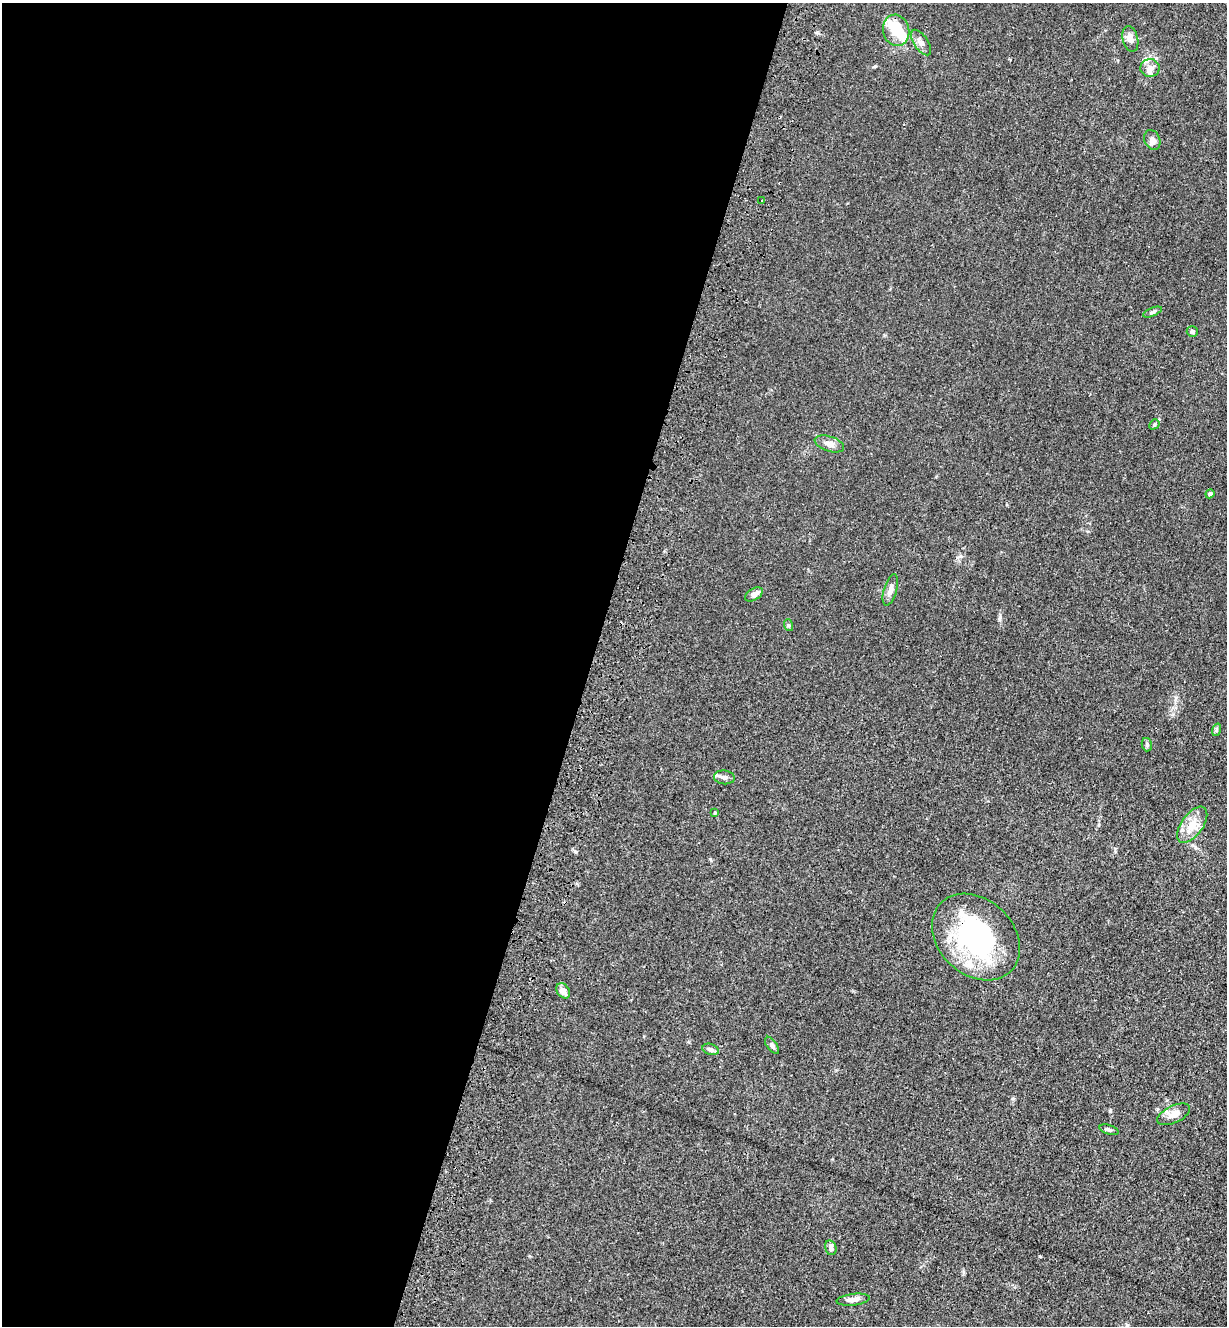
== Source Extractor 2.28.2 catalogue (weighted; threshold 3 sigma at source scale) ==
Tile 5 of 4 x 4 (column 1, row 2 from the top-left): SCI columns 230-1454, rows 2683-4006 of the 5485 x 5364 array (HDU 1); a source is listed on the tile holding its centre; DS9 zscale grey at full resolution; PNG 1229 x 1328 px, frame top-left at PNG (2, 3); each listed source drawn as its Kron ellipse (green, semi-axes under 4 px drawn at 4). Shown black and unused: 48% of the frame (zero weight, under 3 of 4 exposures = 5% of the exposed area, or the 3 px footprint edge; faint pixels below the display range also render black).
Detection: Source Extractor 2.28.2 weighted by HDU 2 'WHT'; one run over the whole footprint, this tile lists its part. Background 0.0365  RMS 0.0045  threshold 0.0201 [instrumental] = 3 sigma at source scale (4.5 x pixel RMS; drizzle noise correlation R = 1.50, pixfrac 1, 0.05/0.05 arcsec/px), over >= 5 px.
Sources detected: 32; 3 inside a brighter object's white glare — neither listed nor drawn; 2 inside a brighter listed object's ellipse — not listed separately; the other 27 listed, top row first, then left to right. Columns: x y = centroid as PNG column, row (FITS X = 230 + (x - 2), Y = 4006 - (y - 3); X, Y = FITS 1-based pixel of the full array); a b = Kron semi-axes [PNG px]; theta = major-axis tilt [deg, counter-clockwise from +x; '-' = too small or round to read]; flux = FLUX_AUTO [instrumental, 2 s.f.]
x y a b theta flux
896 30 16 13 -75 12
1130 39 13 7 -76 2.8
921 43 15 7 -56 2.3
1150 68 9 9 - 2.2
1152 140 10 8 -66 1.9
762 201 3 3 - 0.34
1152 312 10 3 22 0.85
1192 331 5 5 - 0.89
1154 424 5 4 - 0.71
829 444 15 7 -18 2.9
1210 494 5 4 - 1.1
890 590 16 6 74 2.5
754 594 10 5 32 2.4
788 625 6 4 -71 0.65
1216 730 6 4 72 0.68
1147 745 7 5 -76 0.88
724 777 10 6 -7 1.9
715 813 4 3 - 0.43
1192 825 21 10 54 6.2
976 937 49 37 -43 65
563 991 8 6 -55 2.4
772 1045 10 5 -54 1.4
711 1049 8 5 -18 1.4
1174 1114 18 8 26 3.7
1109 1130 10 4 -18 0.92
831 1248 8 5 -77 1.8
853 1300 16 5 7 2.3
Overlapping masked pixels (flux is a lower limit): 1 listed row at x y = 976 937
Unlisted compact peaks at least as high as the median listed source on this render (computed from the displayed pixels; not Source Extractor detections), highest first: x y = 1040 1256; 1000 617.